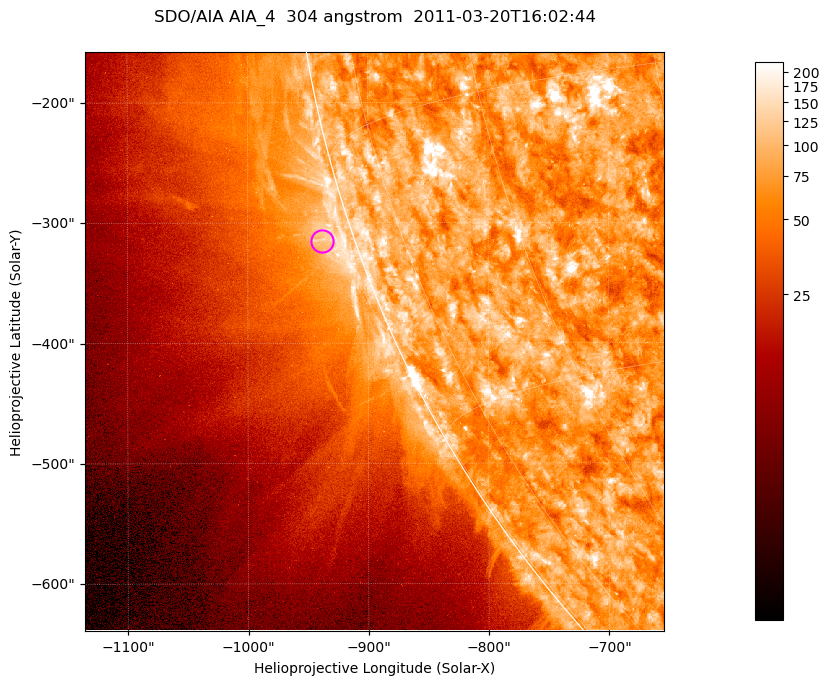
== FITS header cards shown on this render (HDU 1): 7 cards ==
TELESCOP= 'SDO/AIA '           / For AIA: SDO/AIA
INSTRUME= 'AIA_4   '           / For AIA: AIA_ATA1, AIA_ATA2, AIA_ATA3 or AIA_AT
WAVELNTH=                  304 / [angstrom] Wavelength
WAVEUNIT= 'angstrom'           / Wavelength unit: angstrom
DATE-OBS= '2011-03-20T16:02:44.125' / [ISO] Date when observation started; ISO 8
CTYPE1  = 'HPLN-TAN'           / CTYPE1; Typically HPLN
CTYPE2  = 'HPLT-TAN'           / CTYPE2; Typically HPLT

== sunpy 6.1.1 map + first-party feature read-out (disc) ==
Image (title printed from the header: SDO/AIA AIA_4  304 angstrom  2011-03-20T16:02:44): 802 x 802 px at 0.6 arcsec/px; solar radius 964 arcsec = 1606 px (partial field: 3.5% of the solar disc is inside the frame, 44% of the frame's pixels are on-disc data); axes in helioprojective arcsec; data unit not stated in the header (colour bar unlabelled)
Orientation: roll -0.132 deg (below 1 deg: not rotated)
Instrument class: DISC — disc imager (sunpy class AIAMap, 304 A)
Bright regions (active regions / flare kernels): reference = the on-disc median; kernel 7 px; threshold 5 sigma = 127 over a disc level ~76.4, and >= 1.15x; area >= 643 px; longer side >= 10 px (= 6 arcsec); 0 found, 0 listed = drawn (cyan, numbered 1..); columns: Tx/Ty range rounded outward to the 2 arcsec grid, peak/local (2 s.f.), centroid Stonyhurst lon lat
Off-limb structures (1.02-1.3 R_sun): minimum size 321 px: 4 found; the strongest spans PA ~105..110 deg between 1.02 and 1.05 R_sun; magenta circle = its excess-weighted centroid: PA ~110 deg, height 1.03 R_sun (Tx ~-938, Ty ~-316 arcsec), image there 1.8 x the reference